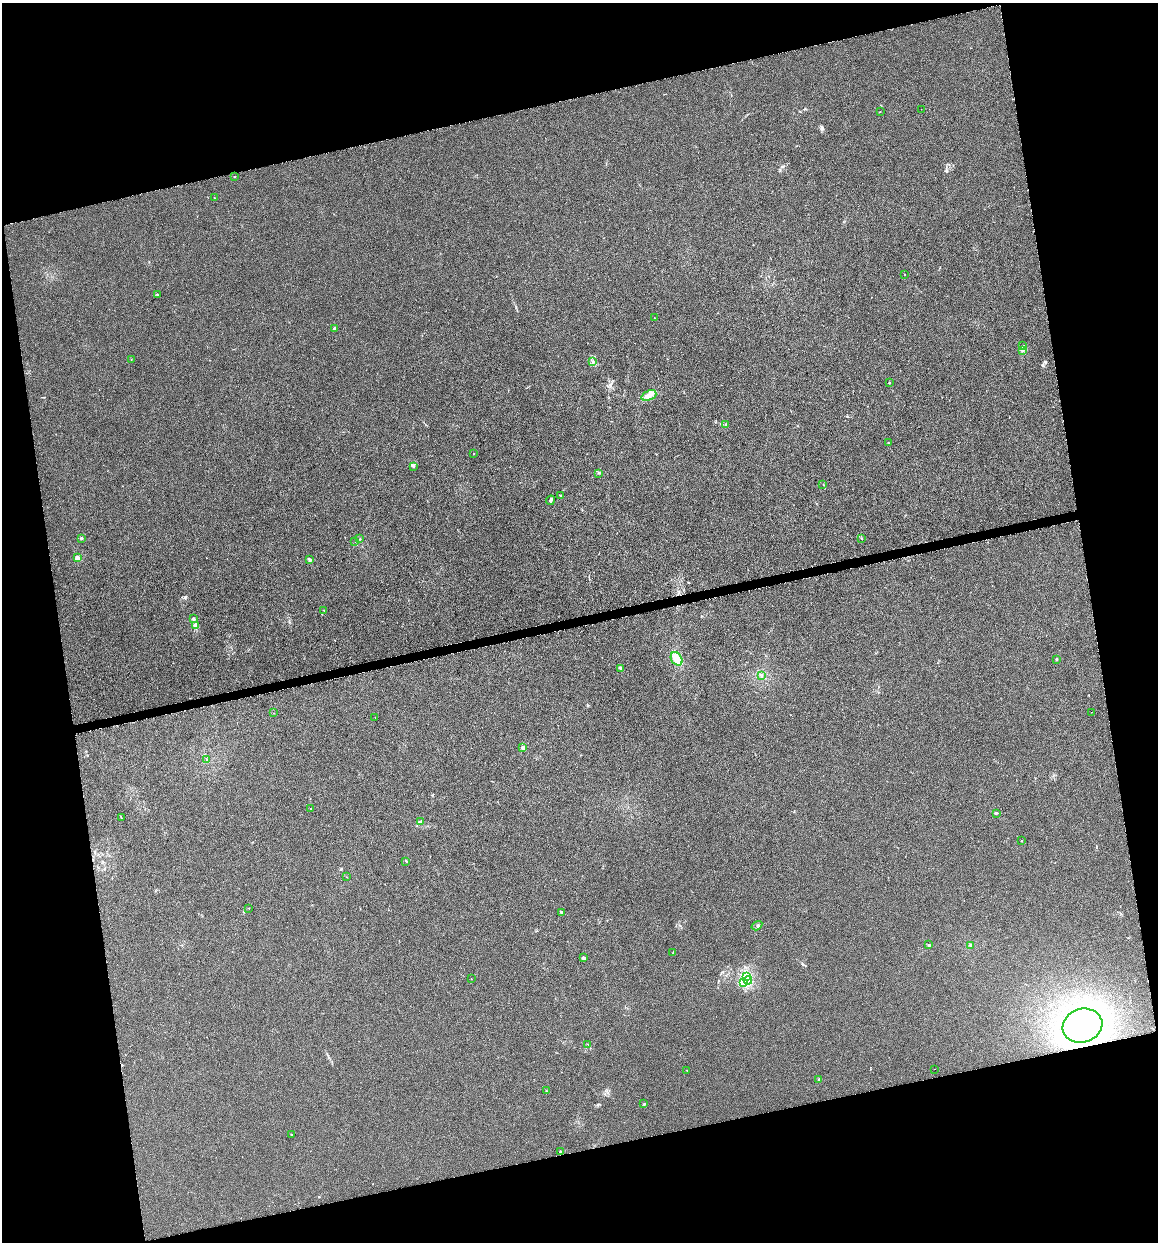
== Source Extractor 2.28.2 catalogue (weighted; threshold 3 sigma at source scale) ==
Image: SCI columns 88-4710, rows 5-4962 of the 4745 x 4962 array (HDU 1 of 3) = the unmasked area's bounding box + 8 px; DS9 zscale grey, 4 x 4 block average (1 PNG px = mean of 4 x 4 image px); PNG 1160 x 1244 px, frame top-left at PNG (2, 3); each listed source drawn as its Kron ellipse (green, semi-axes under 4 px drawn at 4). Shown black and unused: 27% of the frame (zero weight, under 4 of 8 exposures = <1% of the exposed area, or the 3 px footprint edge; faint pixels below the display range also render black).
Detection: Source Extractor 2.28.2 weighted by HDU 2 'WHT'. Background -6.77e-04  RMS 0.0021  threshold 0.00878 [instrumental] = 3 sigma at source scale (4.09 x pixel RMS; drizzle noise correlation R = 1.36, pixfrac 0.8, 0.0396/0.0396 arcsec/px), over >= 5 px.
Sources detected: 73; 2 cosmic-ray / hot-pixel residue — neither listed nor drawn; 2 coinciding with a brighter row at this scale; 2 inside a brighter listed object's ellipse — not listed separately; the other 67 listed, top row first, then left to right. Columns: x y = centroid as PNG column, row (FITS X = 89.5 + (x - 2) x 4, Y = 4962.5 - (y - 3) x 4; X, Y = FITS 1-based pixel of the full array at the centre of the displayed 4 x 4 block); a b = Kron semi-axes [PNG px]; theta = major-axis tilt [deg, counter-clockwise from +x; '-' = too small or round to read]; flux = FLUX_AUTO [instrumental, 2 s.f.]
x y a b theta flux
921 109 2 2 - 0.18
880 112 2 2 - 0.35
235 176 2 2 - 0.46
214 198 2 2 - 0.49
904 274 2 2 - 0.3
157 294 2 2 - 0.43
654 318 2 2 - 0.42
334 328 3 3 - 1.8
1023 346 2 2 - 0.58
1022 350 2 2 - 0.45
131 359 2 2 - 0.32
593 361 2 2 - 0.85
889 383 2 2 - 0.74
649 395 8 5 21 6.4
726 424 2 2 - 0.3
888 443 2 2 - 1.9
473 454 2 2 - 0.29
413 466 3 3 - 1.8
599 473 2 2 - 0.55
823 484 2 2 - 0.41
560 496 2 2 - 0.69
550 500 5 3 - 2.4
81 538 2 2 - 2.3
861 538 2 2 - 0.55
360 539 2 2 - 0.57
355 541 2 2 - 0.25
77 557 2 2 - 16
309 559 3 3 - 1.8
324 610 2 2 - 0.43
193 619 3 2 - 1.6
195 626 4 3 - 11
677 659 7 5 -59 10
1057 659 2 2 - 1.2
620 668 4 2 - 1.8
761 675 2 2 - 0.96
1092 712 2 2 - 0.24
273 713 2 2 - 0.34
375 717 2 2 - 0.27
523 747 2 2 - 10
207 759 2 2 - 0.53
310 809 2 2 - 0.76
996 813 3 2 - 1.2
121 818 2 2 - 0.52
421 821 4 2 - 1.6
1021 841 2 2 - 0.67
406 861 3 2 - 0.69
347 877 2 2 - 0.21
249 908 2 2 - 0.52
561 912 2 2 - 1.8
757 926 6 3 33 1.5
929 945 3 2 - 0.87
970 945 2 2 - 0.98
673 952 2 2 - 0.48
584 957 2 2 - 0.74
746 976 2 2 - 0.93
471 978 2 2 - 0.18
748 980 4 2 - 1.9
744 982 2 2 - 0.62
1082 1026 20 16 17 180
588 1044 2 2 - 0.38
934 1069 2 2 - 0.26
687 1070 2 2 - 0.34
819 1079 4 2 - 1.6
546 1091 2 2 - 0.54
644 1104 3 2 - 1.1
291 1134 2 2 - 0.54
560 1151 2 2 - 0.85
Diffuse or blended objects may show on this block-average render without a row.